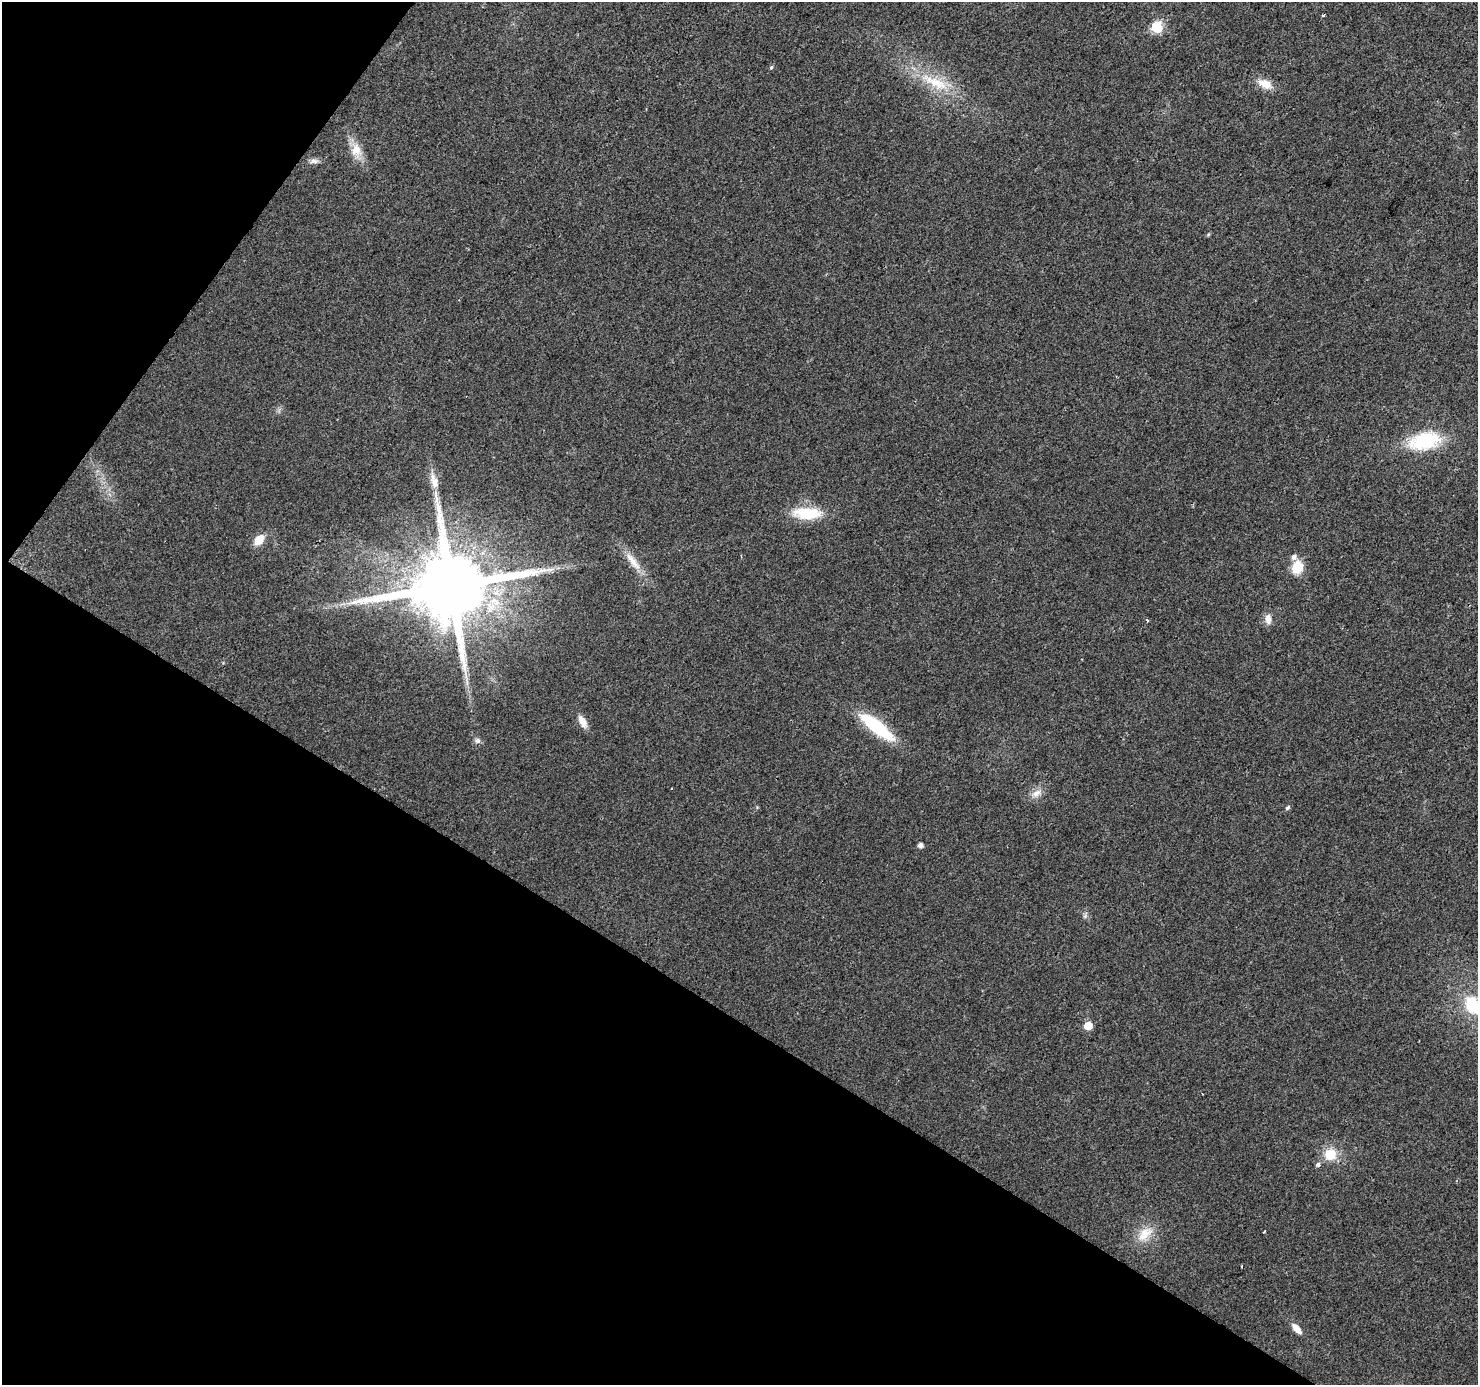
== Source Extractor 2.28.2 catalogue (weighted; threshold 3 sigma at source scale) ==
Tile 9 of 4 x 4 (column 1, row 3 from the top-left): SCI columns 1-1476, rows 1571-2953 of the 5910 x 5972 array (HDU 1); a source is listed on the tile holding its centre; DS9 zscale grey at full resolution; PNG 1480 x 1387 px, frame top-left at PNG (2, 2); no overlay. Shown black and unused: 32% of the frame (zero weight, under 2 of 3 exposures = <1% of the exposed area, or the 3 px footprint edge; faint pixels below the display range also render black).
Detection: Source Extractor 2.28.2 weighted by HDU 2 'WHT'; one run over the whole footprint, this tile lists its part. Background 0.0265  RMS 0.0062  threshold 0.0279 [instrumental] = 3 sigma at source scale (4.5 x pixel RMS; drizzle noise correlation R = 1.50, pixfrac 1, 0.0396/0.0396 arcsec/px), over >= 5 px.
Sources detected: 31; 1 cosmic-ray / hot-pixel residue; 1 long thin detection or spike segment (spike, bleed or trail) — not listed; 1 inside a brighter listed object's ellipse — not listed separately; the other 28 listed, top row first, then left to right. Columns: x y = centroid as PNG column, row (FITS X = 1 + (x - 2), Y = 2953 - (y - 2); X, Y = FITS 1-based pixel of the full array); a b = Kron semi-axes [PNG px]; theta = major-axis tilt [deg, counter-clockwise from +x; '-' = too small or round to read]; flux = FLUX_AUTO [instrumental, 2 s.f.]
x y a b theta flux
1323 15 4 3 - 0.71
1157 27 6 6 - 56
771 67 5 4 - 0.97
935 82 47 13 -24 23
1265 84 19 10 -24 8
356 150 18 14 -84 8.8
314 161 12 6 2 2.5
1425 441 34 18 13 39
434 481 21 9 -73 7
807 513 35 14 -2 22
259 540 12 8 46 8.7
633 562 34 9 -53 10
1297 567 13 10 73 14
451 586 21 18 29 9200
1268 619 14 8 -84 4.2
1147 620 4 3 - 0.68
582 722 15 7 -61 5.8
877 727 42 12 -38 39
477 740 8 7 - 1.9
1036 793 15 8 29 4.6
1287 808 6 5 - 1.3
920 845 5 4 - 2.8
1472 1005 18 14 -64 25
1088 1026 6 5 - 14
1330 1154 15 14 - 12
1318 1164 7 5 26 1.9
1145 1234 24 13 47 11
1297 1329 13 6 -47 5.9
Isophote crosses this tile's border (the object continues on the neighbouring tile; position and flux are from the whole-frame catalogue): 1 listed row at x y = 1472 1005